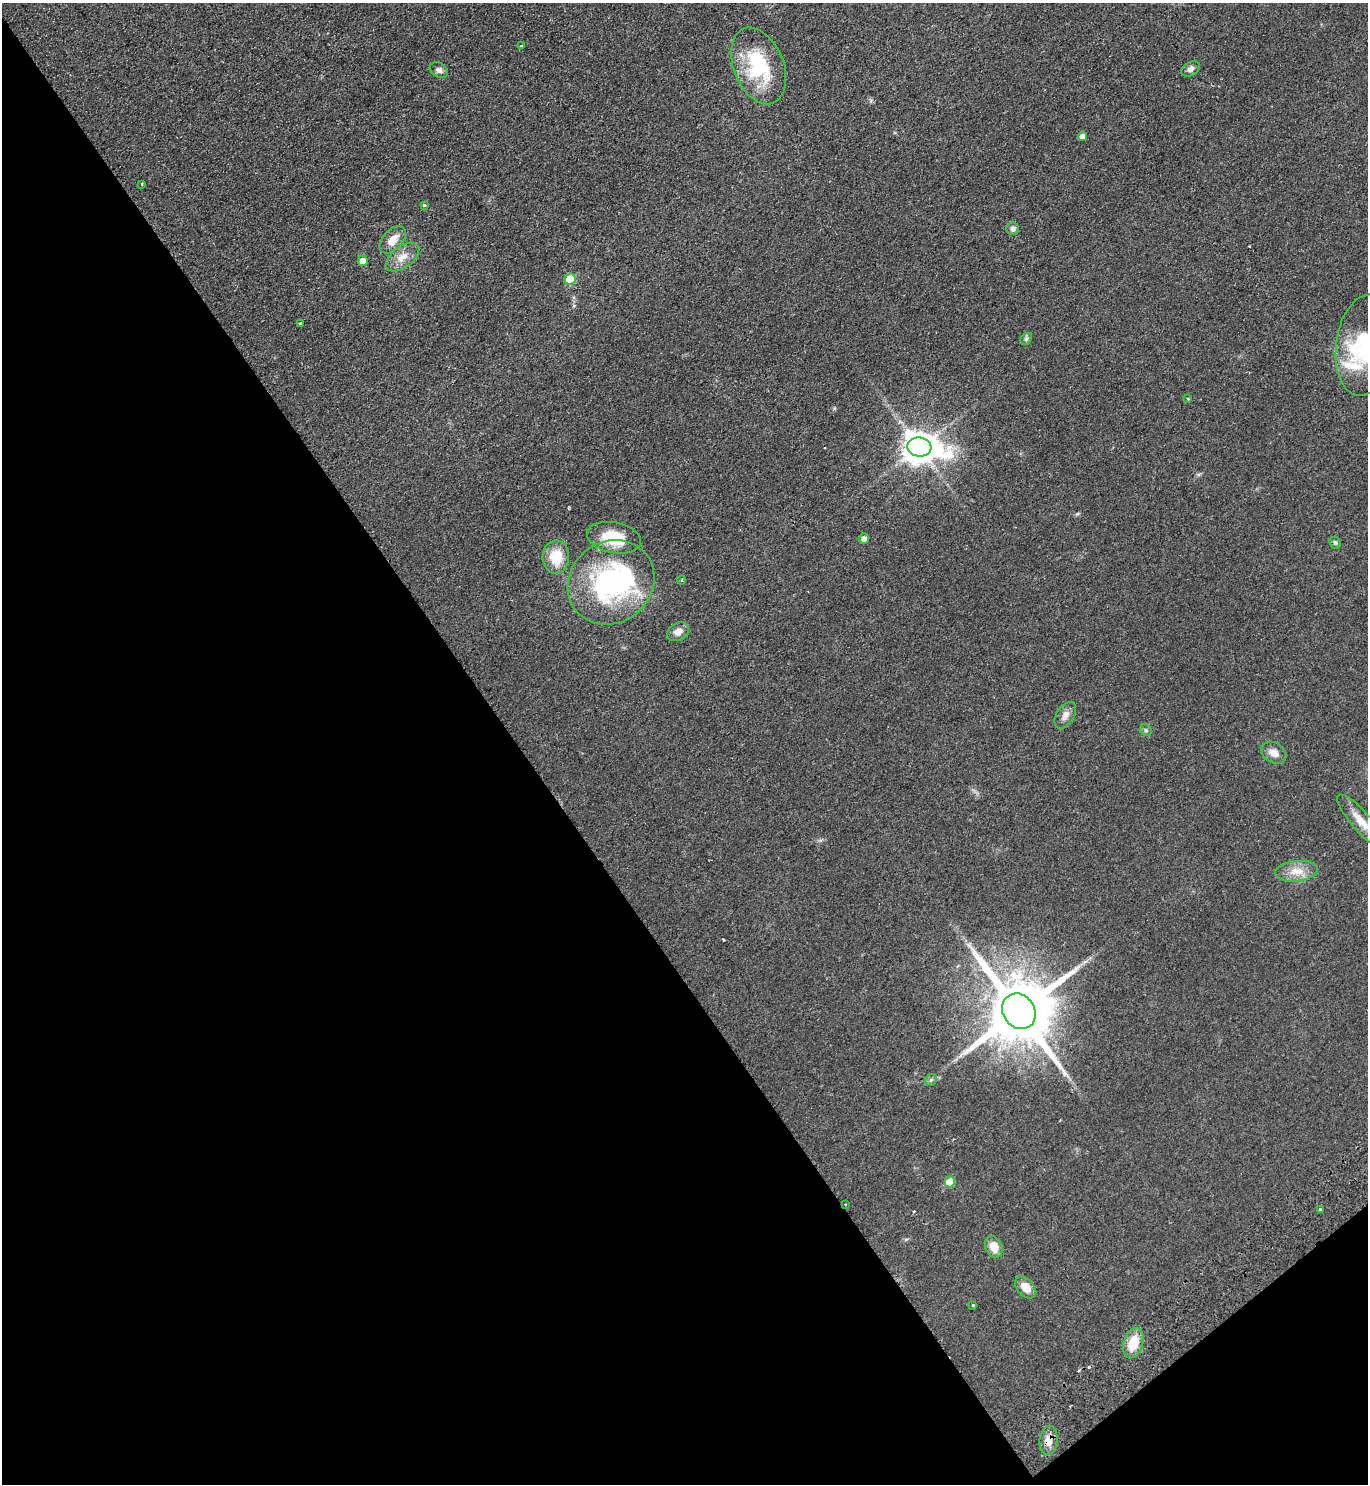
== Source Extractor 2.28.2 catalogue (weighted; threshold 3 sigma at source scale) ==
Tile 14 of 4 x 4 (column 2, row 4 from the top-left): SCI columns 1564-2929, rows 48-1529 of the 5999 x 6026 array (HDU 1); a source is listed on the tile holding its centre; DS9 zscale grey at full resolution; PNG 1370 x 1486 px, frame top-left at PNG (2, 3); each listed source drawn as its Kron ellipse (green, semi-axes under 4 px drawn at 4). Shown black and unused: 40% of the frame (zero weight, under 2 of 3 exposures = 3% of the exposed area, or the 3 px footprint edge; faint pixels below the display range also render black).
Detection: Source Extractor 2.28.2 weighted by HDU 2 'WHT'; one run over the whole footprint, this tile lists its part. Background 0.0854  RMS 0.0096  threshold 0.0433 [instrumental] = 3 sigma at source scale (4.5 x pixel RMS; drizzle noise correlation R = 1.50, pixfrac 1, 0.05/0.05 arcsec/px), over >= 5 px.
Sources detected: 45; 1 inside a brighter object's white glare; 3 cosmic-ray / hot-pixel residue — neither listed nor drawn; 2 inside a brighter listed object's ellipse — not listed separately; the other 39 listed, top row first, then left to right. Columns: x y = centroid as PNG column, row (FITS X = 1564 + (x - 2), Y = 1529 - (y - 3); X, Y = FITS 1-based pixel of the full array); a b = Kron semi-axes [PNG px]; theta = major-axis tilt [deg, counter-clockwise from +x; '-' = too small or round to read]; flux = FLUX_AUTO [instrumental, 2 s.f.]
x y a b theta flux
521 46 3 3 - 1.6
759 66 40 25 -68 66
1190 69 10 6 30 3.7
439 70 9 7 -32 3.5
1083 136 4 4 - 6.1
142 184 4 3 - 0.86
424 205 3 3 - 1.9
1013 229 6 6 - 2.8
393 240 16 9 47 11
403 257 19 10 37 11
363 261 5 5 - 7.8
570 279 5 5 - 37
300 323 3 3 - 2.4
1026 339 7 5 46 1.7
1365 345 51 29 82 74
1188 399 3 3 - 1.1
919 447 12 9 -6 1600
614 538 27 15 -11 33
864 538 5 5 - 4.2
1335 543 6 5 - 1.9
556 557 16 13 88 24
682 580 4 3 - 0.82
611 582 45 40 38 150
678 632 11 8 29 6.3
1065 715 15 8 58 5.7
1146 730 6 5 - 1.7
1274 753 14 10 -34 7.6
1361 821 34 9 -49 16
1296 871 22 10 6 13
1019 1011 19 16 -55 9400
931 1080 6 5 - 1.8
950 1182 5 5 - 28
845 1205 3 2 - 1.4
1320 1209 3 3 - 2.4
994 1247 11 8 -65 12
1026 1287 13 8 -48 10
973 1305 3 3 - 3.3
1133 1343 16 9 73 23
1049 1440 14 9 86 10
Overlapping masked pixels (flux is a lower limit): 2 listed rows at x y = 845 1205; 1049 1440
Isophote crosses this tile's border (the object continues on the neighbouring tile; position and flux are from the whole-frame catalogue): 1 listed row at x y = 1365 345